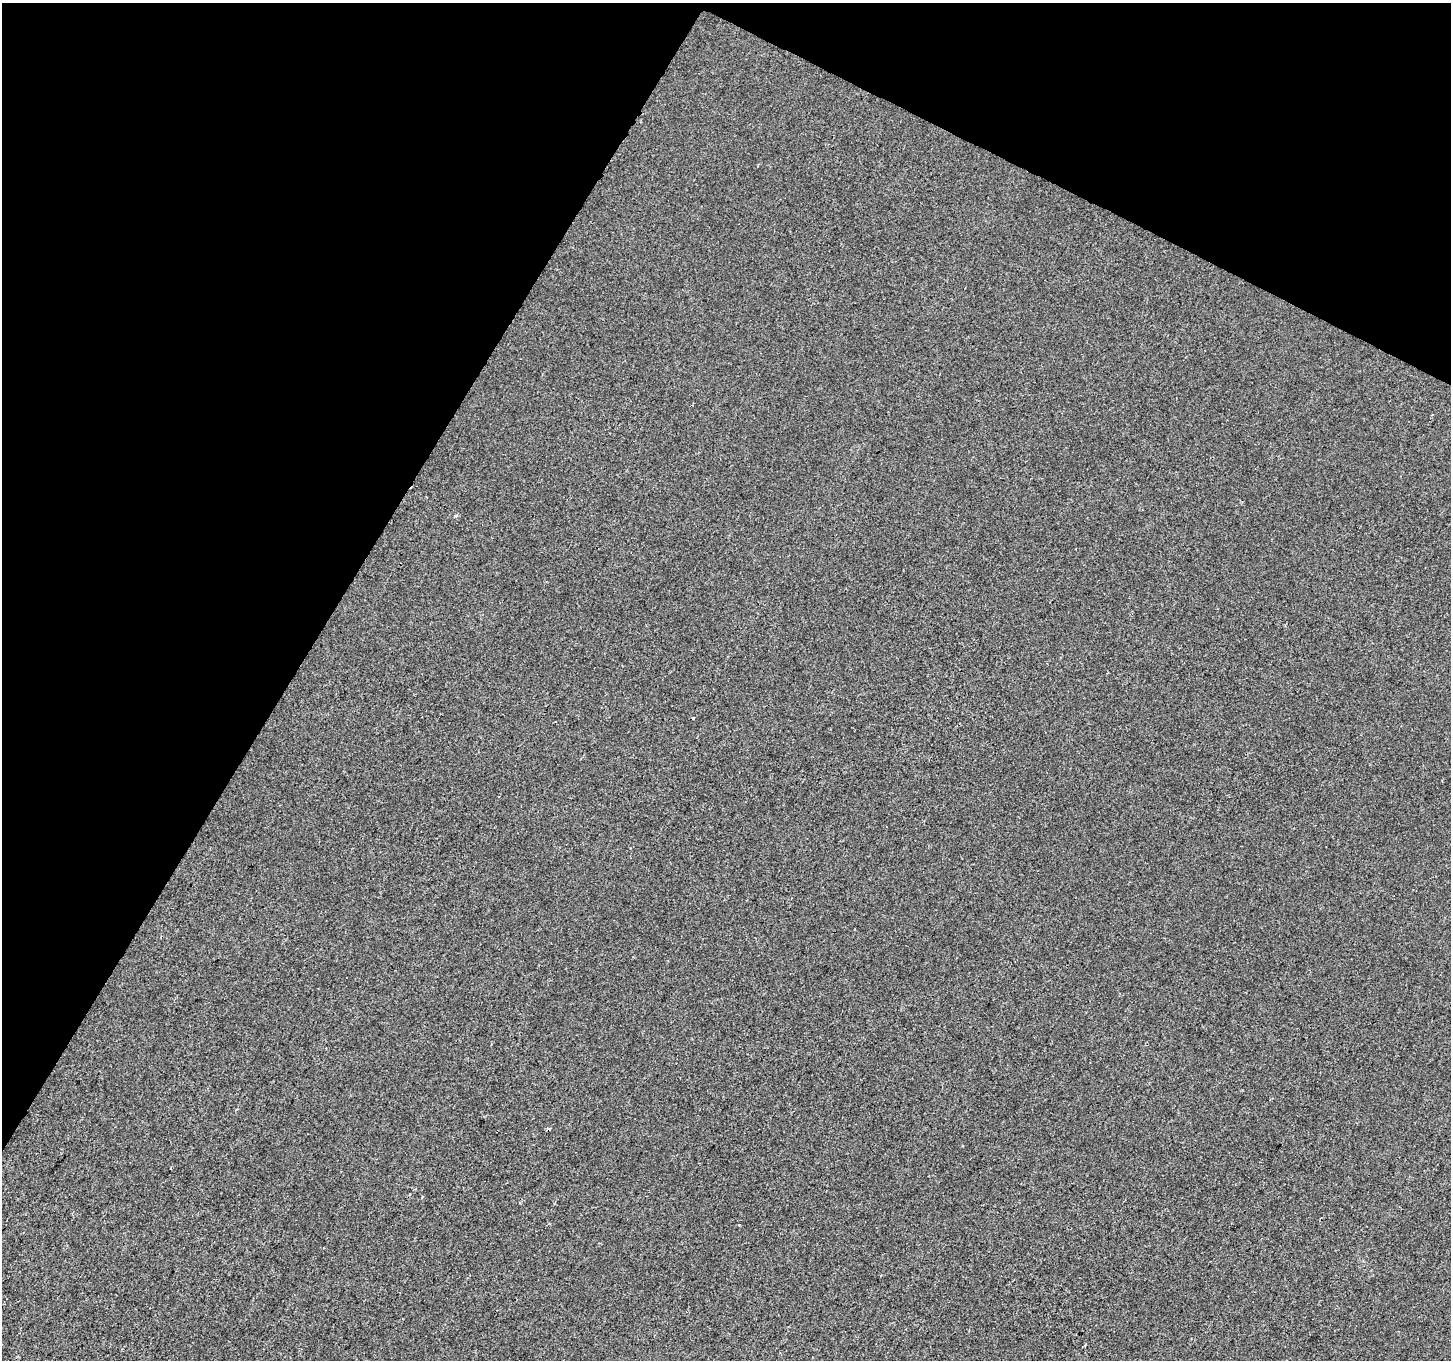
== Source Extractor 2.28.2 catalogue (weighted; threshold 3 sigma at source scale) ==
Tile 2 of 4 x 4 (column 2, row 1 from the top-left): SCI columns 1450-2898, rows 4270-5627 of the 5801 x 5890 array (HDU 1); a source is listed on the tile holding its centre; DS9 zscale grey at full resolution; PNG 1453 x 1362 px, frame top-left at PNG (2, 3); no overlay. Shown black and unused: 28% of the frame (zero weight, under 2 of 3 exposures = <1% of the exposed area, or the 3 px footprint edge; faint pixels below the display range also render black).
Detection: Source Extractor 2.28.2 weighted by HDU 2 'WHT'; one run over the whole footprint, this tile lists its part. Background 5.86e-04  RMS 0.0042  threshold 0.0187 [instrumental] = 3 sigma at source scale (4.5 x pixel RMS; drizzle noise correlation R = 1.50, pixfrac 1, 0.0396/0.0396 arcsec/px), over >= 5 px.
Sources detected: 3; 1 cosmic-ray / hot-pixel residue — not listed; the other 2 listed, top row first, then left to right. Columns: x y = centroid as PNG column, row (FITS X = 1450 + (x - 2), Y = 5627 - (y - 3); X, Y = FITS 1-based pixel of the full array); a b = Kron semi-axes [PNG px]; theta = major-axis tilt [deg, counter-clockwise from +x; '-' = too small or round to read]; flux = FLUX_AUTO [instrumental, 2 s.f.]
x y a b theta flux
456 516 5 4 - 0.71
549 1129 6 3 -25 0.54